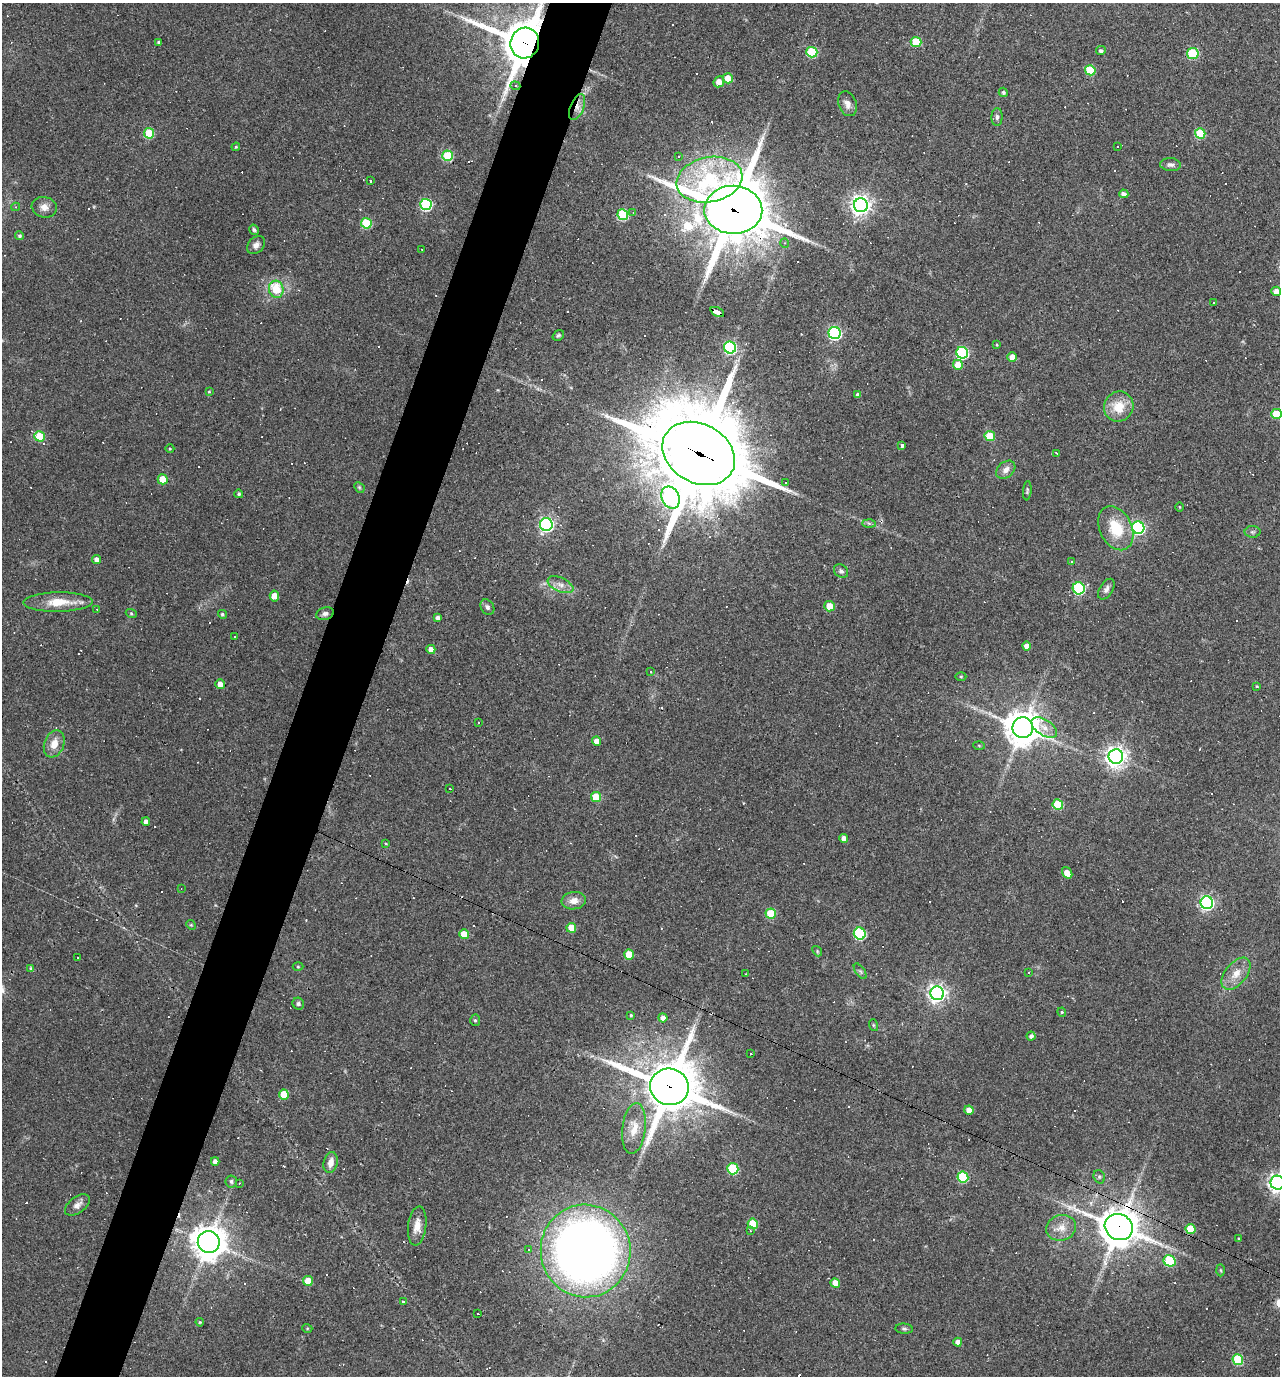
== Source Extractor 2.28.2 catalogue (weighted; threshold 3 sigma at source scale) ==
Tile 7 of 4 x 4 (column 3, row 2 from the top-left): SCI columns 2692-3969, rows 2751-4124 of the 5514 x 5499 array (HDU 1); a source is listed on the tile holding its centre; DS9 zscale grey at full resolution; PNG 1282 x 1378 px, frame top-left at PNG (2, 3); each listed source drawn as its Kron ellipse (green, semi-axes under 4 px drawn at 4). Shown black and unused: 5% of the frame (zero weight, under 3 of 4 exposures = <1% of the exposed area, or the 3 px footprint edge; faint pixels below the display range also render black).
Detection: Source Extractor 2.28.2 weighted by HDU 2 'WHT'; one run over the whole footprint, this tile lists its part. Background 0.0693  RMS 0.0056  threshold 0.0251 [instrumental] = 3 sigma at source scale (4.5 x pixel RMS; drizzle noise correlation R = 1.50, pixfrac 1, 0.05/0.05 arcsec/px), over >= 5 px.
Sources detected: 257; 89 cosmic-ray / hot-pixel residue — neither listed nor drawn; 1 inside a brighter listed object's ellipse — not listed separately; the other 167 listed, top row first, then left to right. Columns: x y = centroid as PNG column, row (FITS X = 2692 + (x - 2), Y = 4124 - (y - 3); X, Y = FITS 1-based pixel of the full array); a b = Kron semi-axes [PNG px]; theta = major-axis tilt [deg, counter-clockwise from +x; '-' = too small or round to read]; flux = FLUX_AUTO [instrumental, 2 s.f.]
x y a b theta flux
159 42 4 3 - 1.1
916 42 5 5 - 20
525 43 15 14 - 2600
1101 51 5 4 - 1.2
812 52 5 5 - 43
1193 53 6 5 - 37
1090 70 5 5 - 22
728 78 5 5 - 8.2
719 82 6 5 - 5.1
515 86 5 4 - 0.83
1003 92 5 4 - 1.2
847 104 13 8 -70 3.6
577 107 14 6 68 3.7
997 117 9 5 89 1.6
149 133 5 5 - 26
1200 133 5 5 - 28
236 147 4 3 - 0.6
1118 147 3 3 - 11
448 156 5 5 - 35
679 156 3 3 - 0.48
1170 165 10 6 -3 1.9
370 180 3 3 - 1.1
709 180 33 22 11 74
1124 194 4 4 - 2.6
426 204 5 5 - 80
861 205 7 7 - 330
16 207 4 4 - 0.74
44 207 12 10 -14 3.9
733 210 29 24 -1 3800
633 212 3 3 - 0.53
623 215 5 5 - 37
366 223 5 5 - 34
254 230 5 4 - 0.96
20 236 4 4 - 1
785 243 5 3 - 0.49
256 245 10 7 45 2.5
422 249 2 2 - 0.46
276 289 8 7 - 17
1276 291 5 4 - 4.6
1214 303 3 3 - 1.4
717 312 7 4 -26 68
835 333 6 6 - 100
558 335 6 5 - 0.93
997 345 4 3 - 0.53
730 347 6 6 - 83
962 353 6 6 - 69
1012 357 5 4 - 6.1
958 365 5 5 - 9.2
209 392 4 4 - 0.59
858 395 4 4 - 1.8
1119 406 15 14 - 12
1276 414 5 5 - 18
40 436 5 5 - 21
990 436 5 5 - 16
902 445 3 3 - 6
170 449 4 3 - 0.51
699 453 38 29 -29 9000
1057 453 4 3 - 1.7
1006 470 11 8 40 3.4
163 479 5 5 - 14
786 482 3 3 - 1.4
359 487 6 4 -45 0.8
1027 491 10 4 85 0.93
239 494 4 4 - 1
671 498 11 8 -66 85
1179 507 5 3 - 0.52
869 523 6 4 -1 1.1
546 525 6 6 - 130
1116 528 23 16 -64 19
1138 528 6 6 - 110
1252 532 8 6 0 1.3
96 560 4 4 - 3.4
1072 562 3 3 - 1.1
841 571 7 6 - 1.5
560 585 14 7 -24 3.8
1079 588 6 6 - 61
1106 589 11 6 58 2.3
274 596 5 4 - 7.5
58 602 34 9 1 13
830 606 5 5 - 8.5
487 607 8 6 -57 1.6
97 609 4 3 - 0.48
131 613 5 3 - 0.6
222 614 4 4 - 1.1
325 614 9 6 17 1.7
438 618 4 4 - 2.1
235 636 3 2 - 0.6
1027 646 4 4 - 3.9
431 649 4 4 - 3.4
650 671 3 3 - 1.3
961 676 5 3 - 0.54
220 684 5 5 - 3.9
1257 686 4 3 - 0.63
478 722 2 2 - 0.42
1023 728 10 10 - 1200
1044 728 14 8 -33 5
597 741 5 4 - 4
54 744 14 9 70 6.8
979 745 6 4 -3 0.63
1116 757 7 7 - 360
450 789 3 2 - 0.37
596 797 5 5 - 19
1058 804 5 5 - 23
146 822 4 4 - 2.8
844 838 4 4 - 3.5
386 844 4 3 - 0.51
1067 873 6 4 -55 6.1
181 889 3 2 - 0.31
574 901 12 8 8 4.9
1207 903 6 6 - 130
771 914 5 5 - 23
191 925 5 4 - 0.64
571 928 5 5 - 10
860 933 6 5 - 52
464 934 5 5 - 12
817 951 5 4 - 0.69
629 955 5 5 - 14
78 958 3 2 - 0.35
298 967 5 3 - 0.52
31 969 4 4 - 1.8
860 971 9 4 -54 1.1
1029 973 4 2 - 0.44
746 974 3 2 - 0.41
1236 974 19 10 50 7.4
937 993 7 7 - 260
298 1004 6 5 - 1.3
1062 1012 4 4 - 0.69
631 1015 4 4 - 0.67
663 1018 4 4 - 3.4
475 1020 6 5 - 0.94
873 1025 6 4 -71 0.58
1031 1036 4 4 - 1.7
751 1054 3 2 - 0.54
669 1087 19 18 - 2800
284 1094 5 5 - 14
969 1110 4 4 - 4
634 1129 25 11 83 8.6
215 1161 4 4 - 2.8
331 1162 11 7 77 4.2
733 1169 5 5 - 32
963 1177 5 5 - 37
1099 1177 7 5 -71 1.2
231 1181 6 6 - 1.4
239 1183 3 3 - 0.44
1277 1183 7 7 - 280
77 1205 14 8 36 3.1
753 1224 5 5 - 22
417 1226 20 9 83 5.9
1119 1227 14 12 -24 1300
1061 1228 15 12 17 6.7
1190 1229 5 5 - 18
750 1231 4 3 - 0.71
1239 1239 3 3 - 0.51
209 1242 11 11 - 950
529 1249 4 3 - 0.76
586 1251 46 45 - 580
1170 1261 6 5 - 38
1221 1270 6 4 -88 0.7
308 1281 5 5 - 10
835 1283 5 4 - 7.8
403 1302 4 4 - 0.8
478 1314 3 2 - 0.7
200 1322 4 3 - 0.59
307 1328 5 3 - 0.55
904 1329 9 5 -5 1.1
958 1342 4 4 - 3.4
1238 1360 5 5 - 34
Overlapping masked pixels (flux is a lower limit): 8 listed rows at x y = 525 43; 515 86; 577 107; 733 210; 717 312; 699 453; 669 1087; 1119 1227
Isophote crosses this tile's border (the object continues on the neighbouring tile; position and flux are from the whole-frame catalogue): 3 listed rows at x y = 525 43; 1276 414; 1277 1183